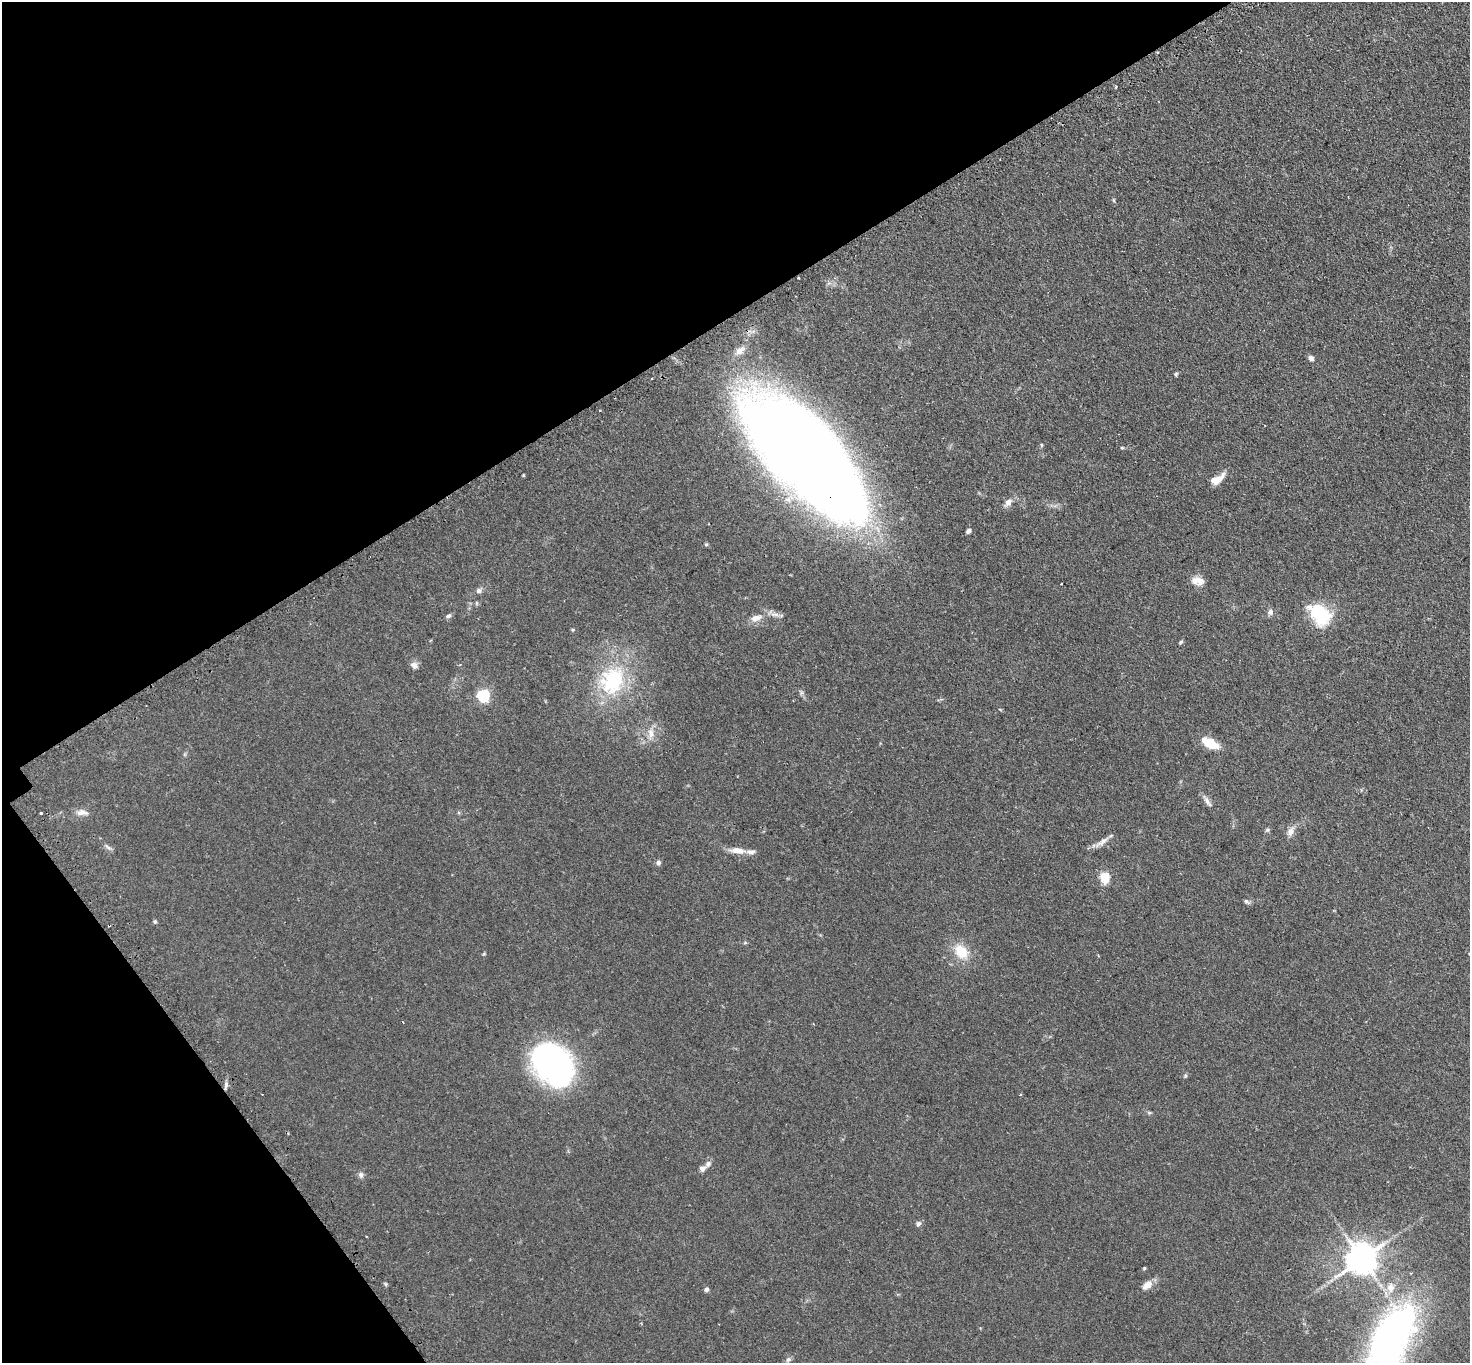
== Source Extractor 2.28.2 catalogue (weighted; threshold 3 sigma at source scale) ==
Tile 5 of 4 x 4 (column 1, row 2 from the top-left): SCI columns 48-1515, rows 2906-4266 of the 5963 x 5953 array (HDU 1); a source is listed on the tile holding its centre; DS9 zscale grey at full resolution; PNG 1472 x 1365 px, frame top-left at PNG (2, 2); no overlay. Shown black and unused: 30% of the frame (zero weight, under 2 of 3 exposures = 4% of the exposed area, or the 3 px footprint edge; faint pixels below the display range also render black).
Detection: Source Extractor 2.28.2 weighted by HDU 2 'WHT'; one run over the whole footprint, this tile lists its part. Background 0.111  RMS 0.0076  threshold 0.0342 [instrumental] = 3 sigma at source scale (4.5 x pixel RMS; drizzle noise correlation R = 1.50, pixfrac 1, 0.05/0.05 arcsec/px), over >= 5 px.
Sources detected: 59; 2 cosmic-ray / hot-pixel residue — not listed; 2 inside a brighter listed object's ellipse — not listed separately; the other 55 listed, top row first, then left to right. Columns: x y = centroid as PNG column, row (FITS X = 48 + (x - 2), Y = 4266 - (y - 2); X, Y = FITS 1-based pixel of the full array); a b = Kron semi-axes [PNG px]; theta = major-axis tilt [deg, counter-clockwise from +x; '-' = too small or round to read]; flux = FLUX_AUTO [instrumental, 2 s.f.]
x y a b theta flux
1114 200 6 4 -88 0.87
740 351 13 10 44 5.1
1311 358 7 5 -41 2.5
1176 374 6 4 76 0.9
1041 445 5 3 - 0.77
1122 448 5 3 - 0.76
804 453 109 46 -48 1900
523 475 5 3 - 0.6
1217 479 20 9 32 7.6
1008 502 11 7 48 4.1
968 531 6 4 51 2.1
706 544 6 4 0 0.93
1198 581 16 10 -12 6.8
479 591 8 7 - 2.1
1270 612 9 8 - 2.5
775 614 14 5 -5 3.4
1320 614 30 21 -46 32
448 616 8 5 29 1.7
756 618 15 8 18 6.2
1181 642 6 4 29 1
414 665 11 8 -34 3.3
612 680 41 33 65 62
483 695 6 6 - 91
651 733 14 8 -88 6
1210 743 21 9 -27 15
1208 802 17 6 -55 3.4
82 812 16 8 -3 4.4
41 813 3 3 - 2.5
1267 830 6 5 - 1.2
1290 832 13 8 67 4.3
1102 842 24 6 35 4.8
108 847 13 4 -40 1.9
738 850 20 8 -6 7.9
658 862 6 6 - 2
1105 877 6 5 - 41
1247 902 8 5 -33 1.7
155 921 5 5 - 1.1
961 952 23 16 -46 16
484 954 5 3 - 0.7
403 1022 3 2 - 0.62
553 1064 45 34 -46 170
1185 1076 6 4 48 0.96
226 1084 8 5 82 2.1
1020 1095 3 2 - 0.84
1149 1113 6 4 -1 1
708 1164 10 7 54 2.7
702 1168 7 6 - 3.1
361 1175 8 7 - 2.2
918 1223 7 6 - 1.9
1362 1259 9 8 - 1300
1144 1268 3 3 - 0.87
1147 1285 13 8 44 6.4
706 1289 5 5 - 2
1391 1340 84 40 63 260
788 1359 8 5 48 1.6
Overlapping masked pixels (flux is a lower limit): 1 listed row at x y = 804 453
Isophote crosses this tile's border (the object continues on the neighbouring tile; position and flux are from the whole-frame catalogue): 1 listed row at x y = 1391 1340